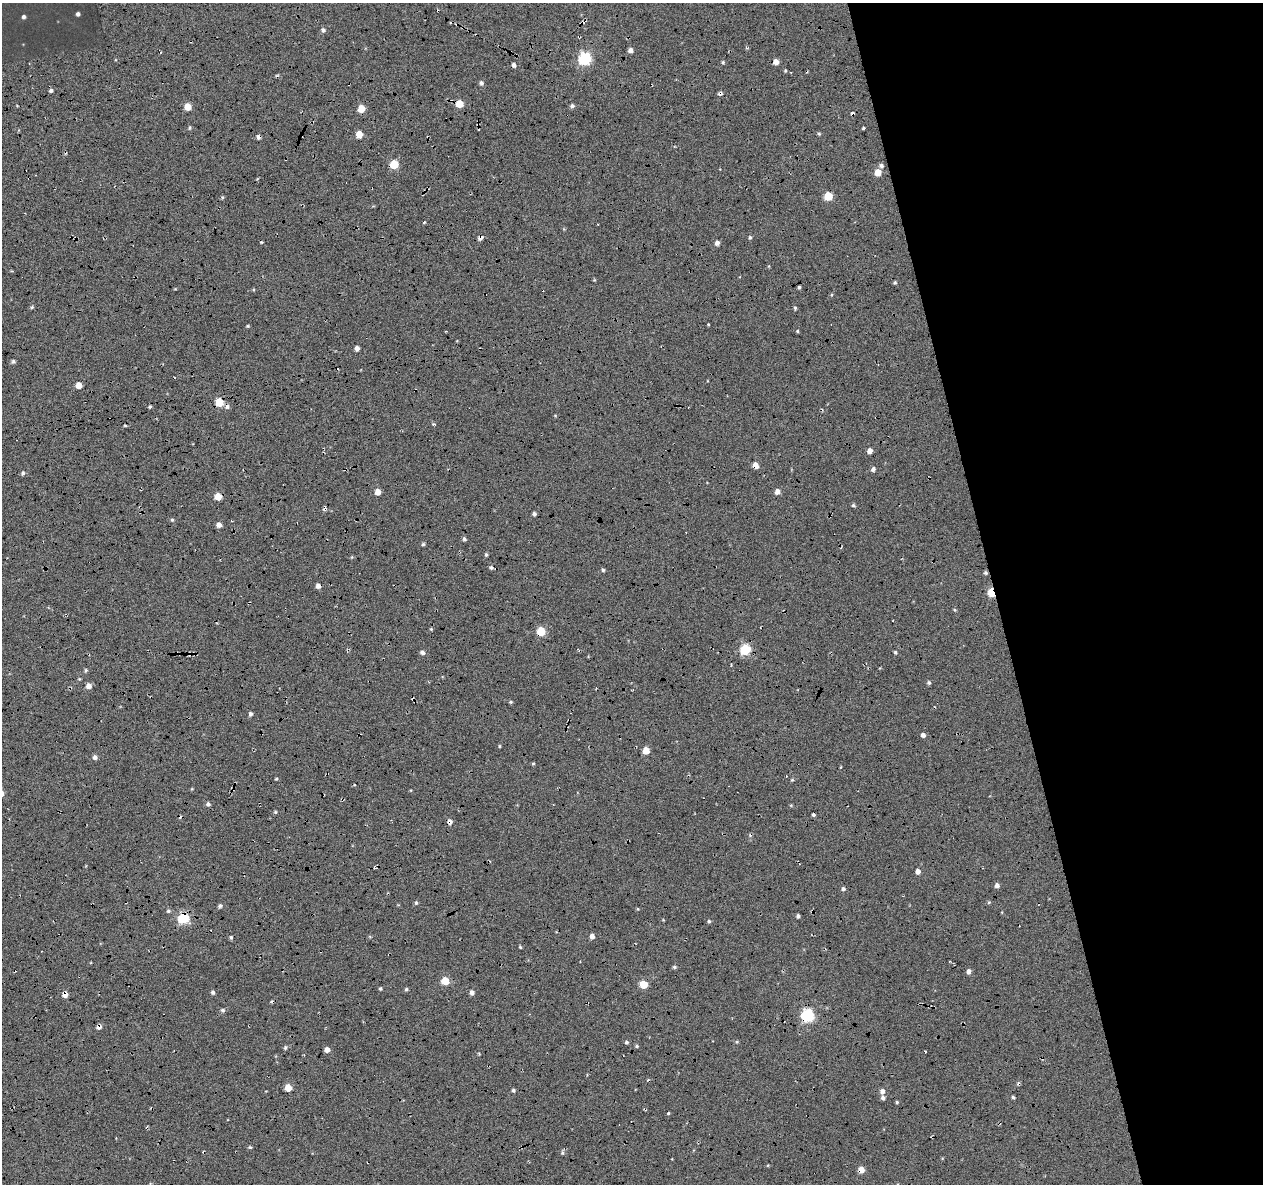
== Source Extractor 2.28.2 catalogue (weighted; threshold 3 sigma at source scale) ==
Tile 12 of 4 x 4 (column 4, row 3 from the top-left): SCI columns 3827-5087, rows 1294-2475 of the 5131 x 4901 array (HDU 1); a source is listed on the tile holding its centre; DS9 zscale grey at full resolution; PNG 1265 x 1186 px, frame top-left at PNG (2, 3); no overlay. Shown black and unused: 22% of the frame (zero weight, under 5 of 17 exposures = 6% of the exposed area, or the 3 px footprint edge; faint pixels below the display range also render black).
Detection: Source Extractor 2.28.2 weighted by HDU 2 'WHT'; one run over the whole footprint, this tile lists its part. Background -0.152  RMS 0.13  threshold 0.533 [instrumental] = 3 sigma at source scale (4.09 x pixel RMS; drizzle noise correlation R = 1.36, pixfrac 0.8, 0.0396/0.0396 arcsec/px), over >= 5 px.
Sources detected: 140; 1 too faint to see at this stretch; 14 cosmic-ray / hot-pixel residue — not listed; the other 125 listed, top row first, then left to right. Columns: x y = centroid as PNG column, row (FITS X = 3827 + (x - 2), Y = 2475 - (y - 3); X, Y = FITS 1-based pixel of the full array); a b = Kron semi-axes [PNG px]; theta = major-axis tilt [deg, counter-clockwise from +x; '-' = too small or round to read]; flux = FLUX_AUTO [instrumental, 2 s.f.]
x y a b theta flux
78 14 4 4 - 31
23 17 5 4 - 27
582 22 7 2 12 17
323 30 5 5 - 26
630 50 4 4 - 52
584 59 6 6 - 1600
723 62 4 3 - 14
776 62 5 4 - 90
514 65 5 4 - 35
481 83 6 5 - 27
51 90 4 4 - 26
720 93 5 4 - 27
459 104 5 5 - 240
572 106 5 5 - 27
187 107 5 5 - 160
361 109 5 5 - 190
189 128 6 4 84 16
863 128 3 2 - 13
359 134 5 5 - 170
819 134 4 4 - 15
258 137 5 4 - 30
394 164 5 5 - 420
881 166 5 5 - 28
878 172 5 5 - 150
828 196 5 5 - 350
222 197 5 3 - 12
424 222 4 3 - 11
750 237 5 4 - 17
480 238 6 4 32 43
717 243 5 4 - 43
895 283 4 3 - 16
799 287 4 3 - 17
32 307 5 4 - 14
795 308 4 4 - 16
248 326 4 3 - 12
797 331 3 3 - 13
357 348 4 4 - 53
13 361 5 5 - 22
79 385 5 4 - 120
219 402 5 5 - 380
150 407 3 3 - 14
434 424 5 4 - 14
870 451 5 4 - 59
755 465 5 5 - 100
873 469 5 4 - 32
23 473 5 4 - 23
378 492 5 4 - 100
777 492 5 5 - 64
218 496 5 5 - 180
853 505 5 4 - 18
534 514 4 4 - 23
172 520 4 4 - 16
219 525 5 5 - 55
464 539 5 4 - 21
423 544 4 4 - 16
486 554 4 3 - 19
491 567 5 4 - 22
603 570 4 3 - 18
986 573 5 4 - 22
318 586 4 4 - 55
992 593 6 4 -64 510
431 629 4 3 - 11
541 631 5 5 - 420
745 649 6 5 - 830
895 652 4 4 - 17
422 653 5 4 - 34
190 654 6 5 - 24
86 670 5 4 - 17
929 683 5 4 - 20
88 686 6 5 - 66
511 702 4 3 - 14
250 714 5 4 - 29
923 735 4 4 - 43
499 746 4 3 - 11
646 750 5 5 - 170
95 757 5 5 - 37
533 764 5 3 - 11
276 779 4 3 - 11
792 780 5 4 - 13
208 804 5 5 - 28
275 812 4 4 - 14
813 815 4 3 - 19
450 822 6 5 - 51
750 835 6 3 -45 12
918 871 4 4 - 63
997 885 5 4 - 44
843 889 5 4 - 25
989 902 5 4 - 13
416 903 5 4 - 17
220 906 6 4 51 24
638 909 5 3 - 10
168 911 5 4 - 19
812 912 5 3 - 13
798 916 4 3 - 26
183 918 6 6 - 1000
709 921 5 4 - 17
592 936 5 4 - 56
231 937 5 4 - 17
520 947 3 3 - 13
674 967 5 4 - 18
969 971 5 4 - 48
445 981 5 5 - 280
643 984 5 5 - 300
380 989 4 3 - 15
406 989 4 4 - 18
213 992 4 4 - 27
472 992 5 4 - 42
65 994 5 4 - 100
223 1010 6 5 - 22
807 1016 6 6 - 1600
99 1027 6 4 15 41
626 1042 4 4 - 22
637 1046 5 4 - 14
285 1048 6 4 74 20
327 1050 5 4 - 66
288 1088 5 5 - 190
513 1090 4 4 - 23
882 1091 6 5 - 48
1013 1097 4 3 - 19
883 1098 5 5 - 31
897 1102 4 4 - 15
668 1113 3 3 - 12
250 1147 5 4 - 14
562 1153 6 5 - 22
861 1170 5 5 - 120
Overlapping masked pixels (flux is a lower limit): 18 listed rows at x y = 582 22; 720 93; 258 137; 394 164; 480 238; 219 402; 755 465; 986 573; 992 593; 541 631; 190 654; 450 822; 812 912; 183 918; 65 994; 807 1016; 99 1027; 861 1170